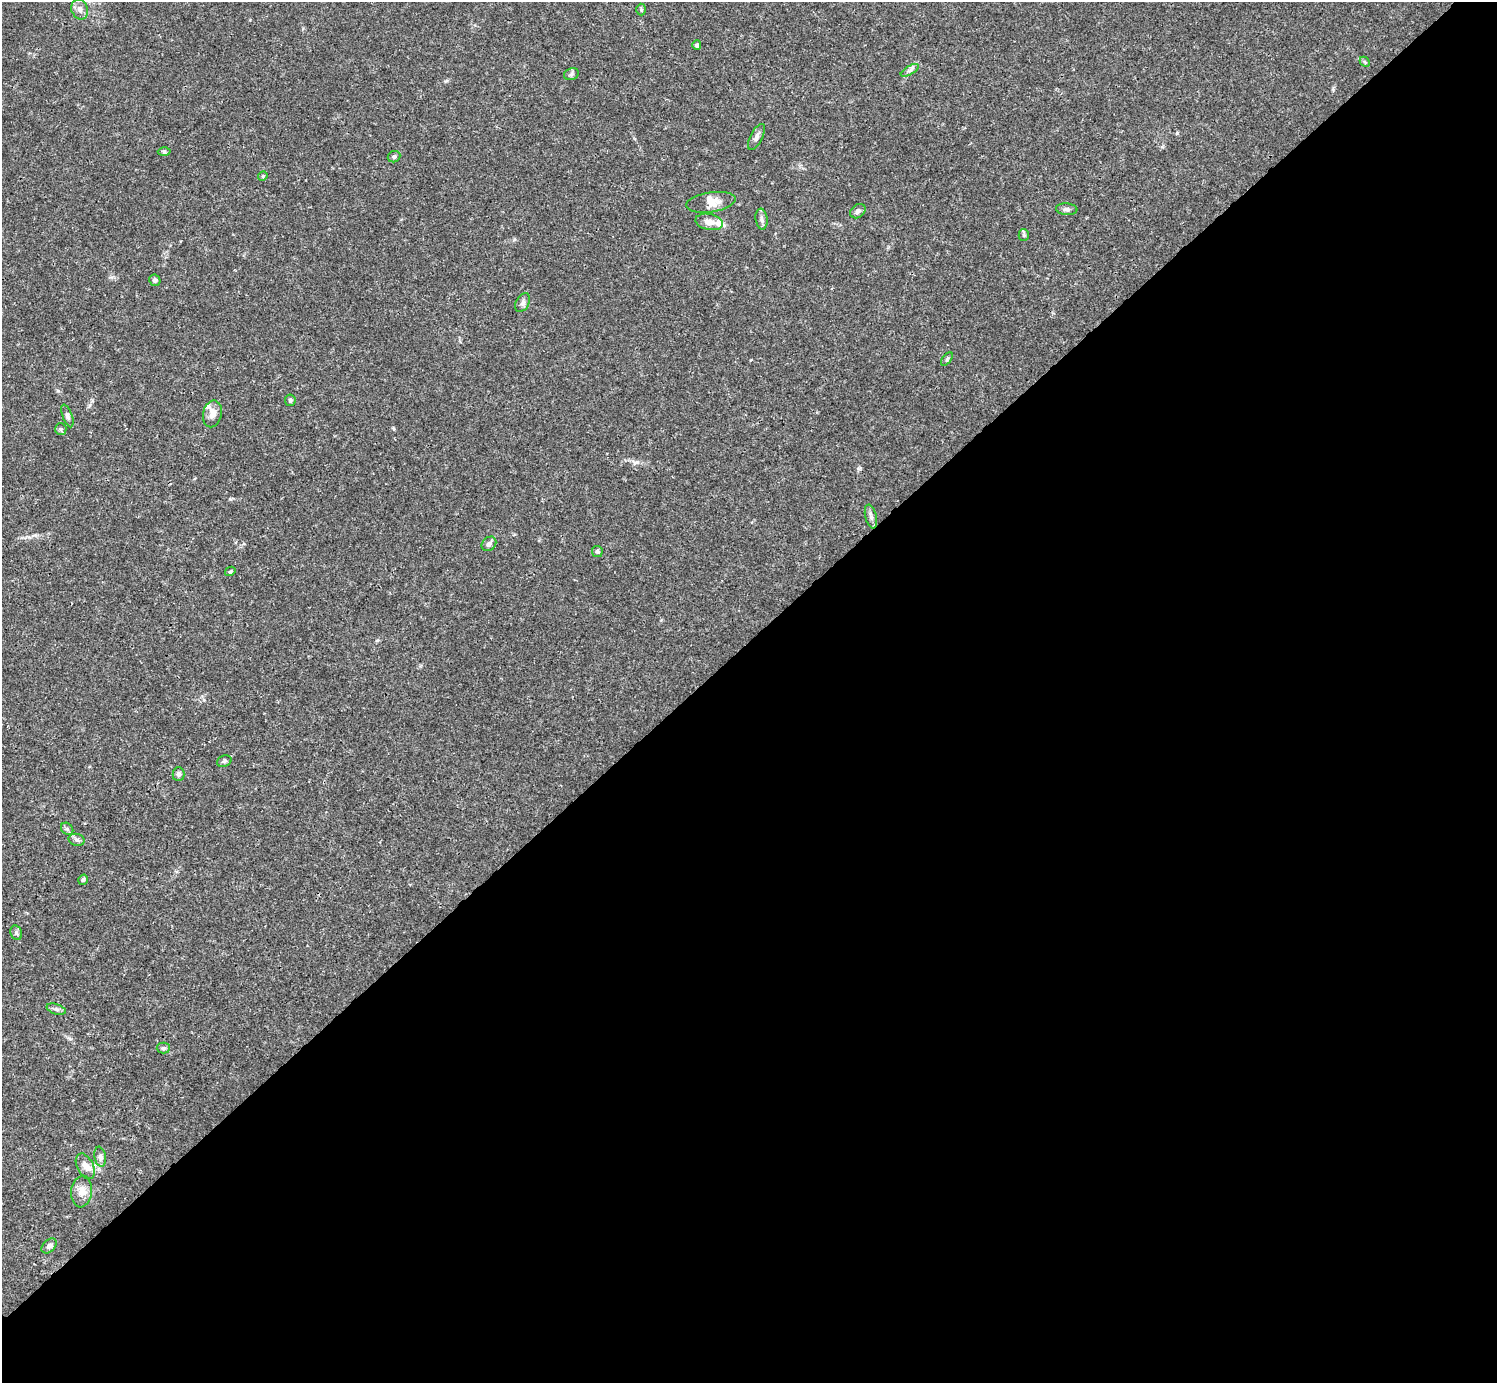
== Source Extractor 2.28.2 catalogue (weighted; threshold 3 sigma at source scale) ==
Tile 12 of 4 x 4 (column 4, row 3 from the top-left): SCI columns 4485-5979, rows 1539-2919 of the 5982 x 5981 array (HDU 1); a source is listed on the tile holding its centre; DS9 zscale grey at full resolution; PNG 1499 x 1385 px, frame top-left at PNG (2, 2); each listed source drawn as its Kron ellipse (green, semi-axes under 4 px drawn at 4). Shown black and unused: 54% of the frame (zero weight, under 3 of 4 exposures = <1% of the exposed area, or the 3 px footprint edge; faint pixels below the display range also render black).
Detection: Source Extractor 2.28.2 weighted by HDU 2 'WHT'; one run over the whole footprint, this tile lists its part. Background 0.0165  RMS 0.0022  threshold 0.00975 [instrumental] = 3 sigma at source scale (4.5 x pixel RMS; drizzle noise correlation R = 1.50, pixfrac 1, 0.05/0.05 arcsec/px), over >= 5 px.
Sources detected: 43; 4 inside a brighter listed object's ellipse — not listed separately; the other 39 listed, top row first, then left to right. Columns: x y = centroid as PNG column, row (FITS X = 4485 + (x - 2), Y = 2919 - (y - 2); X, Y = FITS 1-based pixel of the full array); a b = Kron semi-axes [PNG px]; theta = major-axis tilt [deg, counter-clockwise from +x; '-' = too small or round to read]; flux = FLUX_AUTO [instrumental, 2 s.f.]
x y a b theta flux
80 10 10 8 -67 1
641 10 6 5 - 0.28
697 45 5 4 - 0.44
1365 62 6 4 -46 0.32
910 70 10 4 30 0.57
571 74 8 5 22 0.48
756 137 14 6 63 0.91
164 152 6 4 -1 0.34
394 157 6 5 - 0.49
263 176 5 4 - 0.26
711 202 25 10 8 2.3
1067 209 10 6 -4 0.7
858 211 8 6 38 0.76
761 219 10 6 -84 0.7
709 222 14 8 -11 1.7
1024 235 5 5 - 0.28
155 280 6 5 - 0.48
523 302 10 6 61 0.66
947 359 8 4 54 0.35
290 400 6 5 - 0.48
212 414 13 9 78 1.6
67 416 12 4 -69 0.61
61 429 6 5 - 0.42
871 516 12 5 -76 0.77
489 544 8 6 43 0.73
597 551 5 5 - 0.43
230 571 5 4 - 0.26
224 761 7 5 21 0.41
178 774 7 6 - 0.56
67 829 7 5 -43 0.46
77 840 8 6 -15 0.62
83 880 5 4 - 0.38
16 933 7 5 -69 0.47
56 1009 10 5 -18 0.56
163 1048 6 5 - 0.42
100 1157 10 5 -80 0.68
85 1166 14 8 -63 1.4
81 1191 16 10 84 2
49 1246 9 6 44 0.68
Unlisted compact peaks at least as high as the median listed source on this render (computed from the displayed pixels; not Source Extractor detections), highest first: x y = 1177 133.